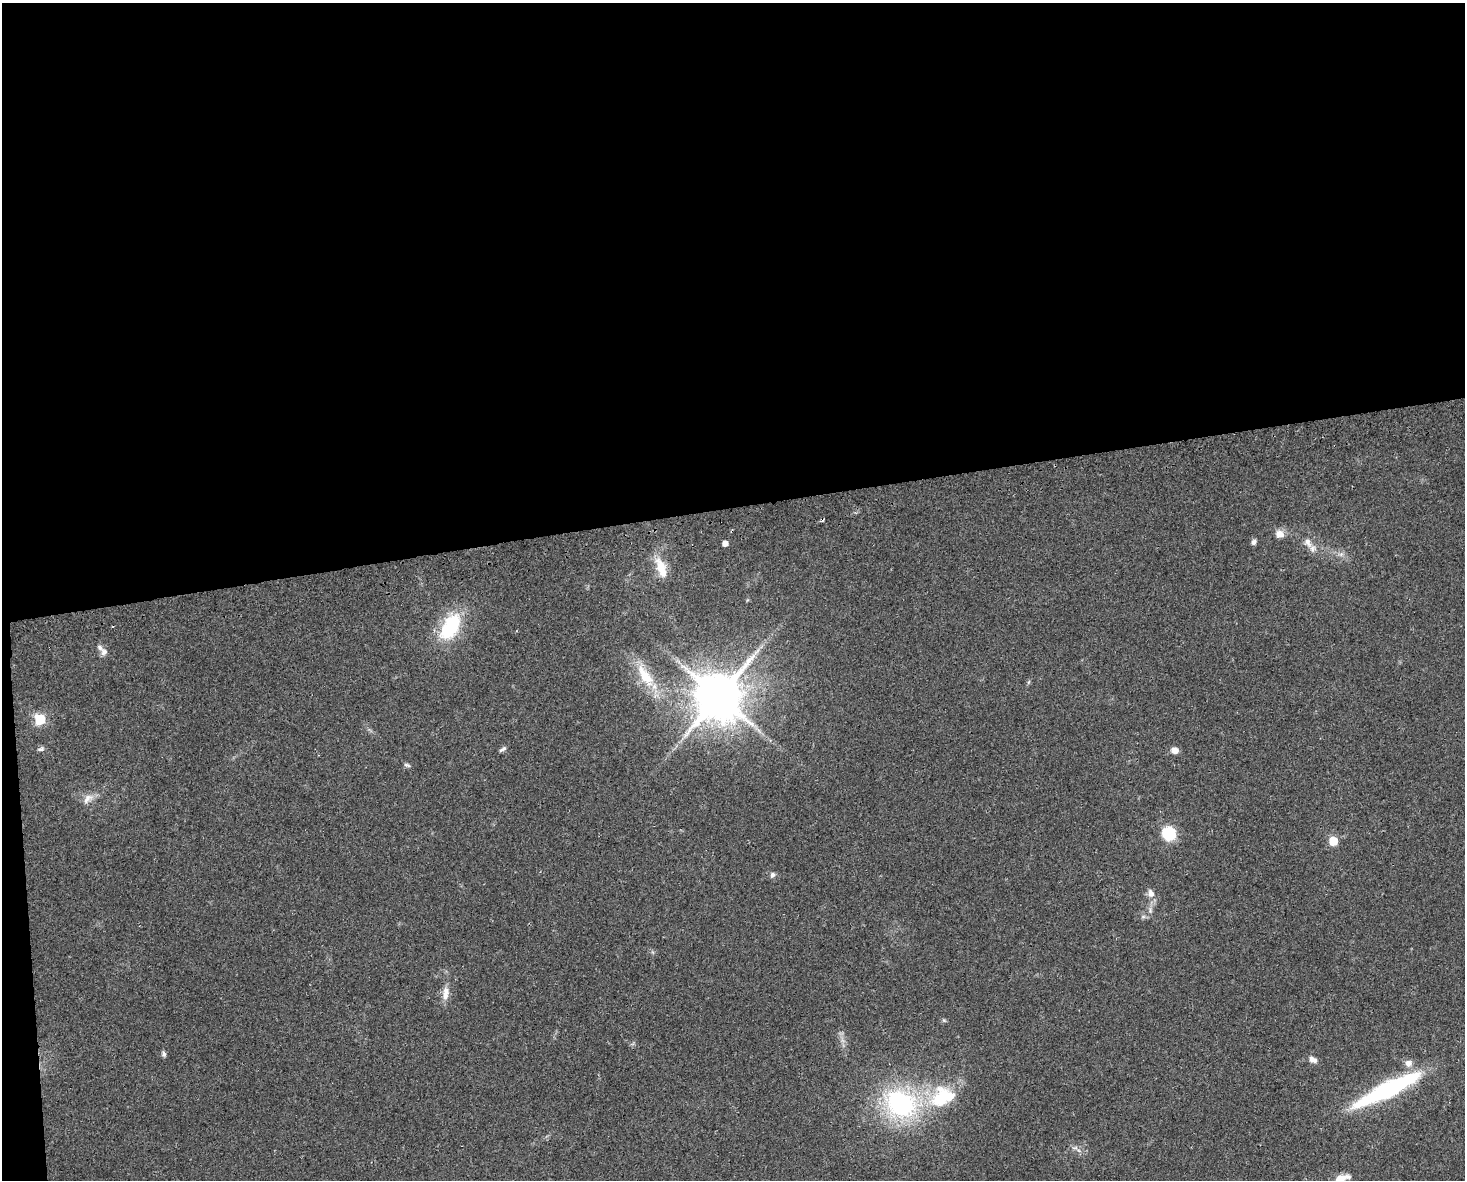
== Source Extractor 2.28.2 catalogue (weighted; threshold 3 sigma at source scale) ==
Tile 1 of 3 x 4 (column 1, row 1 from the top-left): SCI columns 65-1527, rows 3566-4743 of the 4474 x 4775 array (HDU 1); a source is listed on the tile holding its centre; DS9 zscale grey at full resolution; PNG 1467 x 1182 px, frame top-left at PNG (2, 3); no overlay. Shown black and unused: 44% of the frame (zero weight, under 2 of 3 exposures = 2% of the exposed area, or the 3 px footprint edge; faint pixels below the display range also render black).
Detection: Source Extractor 2.28.2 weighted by HDU 2 'WHT'; one run over the whole footprint, this tile lists its part. Background 0.0743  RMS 0.0092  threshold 0.0413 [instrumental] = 3 sigma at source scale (4.5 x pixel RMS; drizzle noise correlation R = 1.50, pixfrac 1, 0.0396/0.0396 arcsec/px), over >= 5 px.
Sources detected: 38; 1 too faint to see at this stretch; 1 cosmic-ray / hot-pixel residue — not listed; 3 inside a brighter listed object's ellipse — not listed separately; the other 33 listed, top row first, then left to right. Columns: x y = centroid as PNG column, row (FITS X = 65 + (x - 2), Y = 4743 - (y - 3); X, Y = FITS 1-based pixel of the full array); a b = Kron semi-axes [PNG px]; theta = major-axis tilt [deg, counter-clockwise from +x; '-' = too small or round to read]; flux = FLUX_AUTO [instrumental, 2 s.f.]
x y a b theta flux
1280 534 10 8 -10 8.4
1254 542 8 6 51 2.7
1308 542 17 10 -56 9
725 543 5 4 - 6.5
1341 554 9 6 12 3.4
661 568 27 12 -69 20
450 627 36 20 62 58
104 652 9 9 - 4.4
645 676 39 15 -60 35
1028 682 6 4 87 1.3
719 696 15 14 - 4600
40 719 6 6 - 68
41 749 9 5 22 2.2
503 749 9 5 31 2.4
1175 750 8 7 - 6.6
407 765 9 5 -16 1.9
88 799 18 11 41 8.6
1169 833 10 9 - 56
1333 841 5 5 - 31
772 875 8 7 - 2.7
1151 893 10 7 -73 6.1
1150 910 9 6 -90 3.4
1143 917 7 4 0 1.8
446 991 13 10 61 6.8
944 1020 6 5 - 1.5
164 1054 8 5 -72 2.4
1313 1059 11 7 -29 5.2
1408 1063 10 10 - 6.4
1388 1089 71 13 26 160
942 1099 36 29 55 59
900 1104 36 29 -18 150
1074 1148 7 4 -18 2
1342 1178 17 7 14 12
Isophote crosses this tile's border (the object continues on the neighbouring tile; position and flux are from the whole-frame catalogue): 1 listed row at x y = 1342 1178